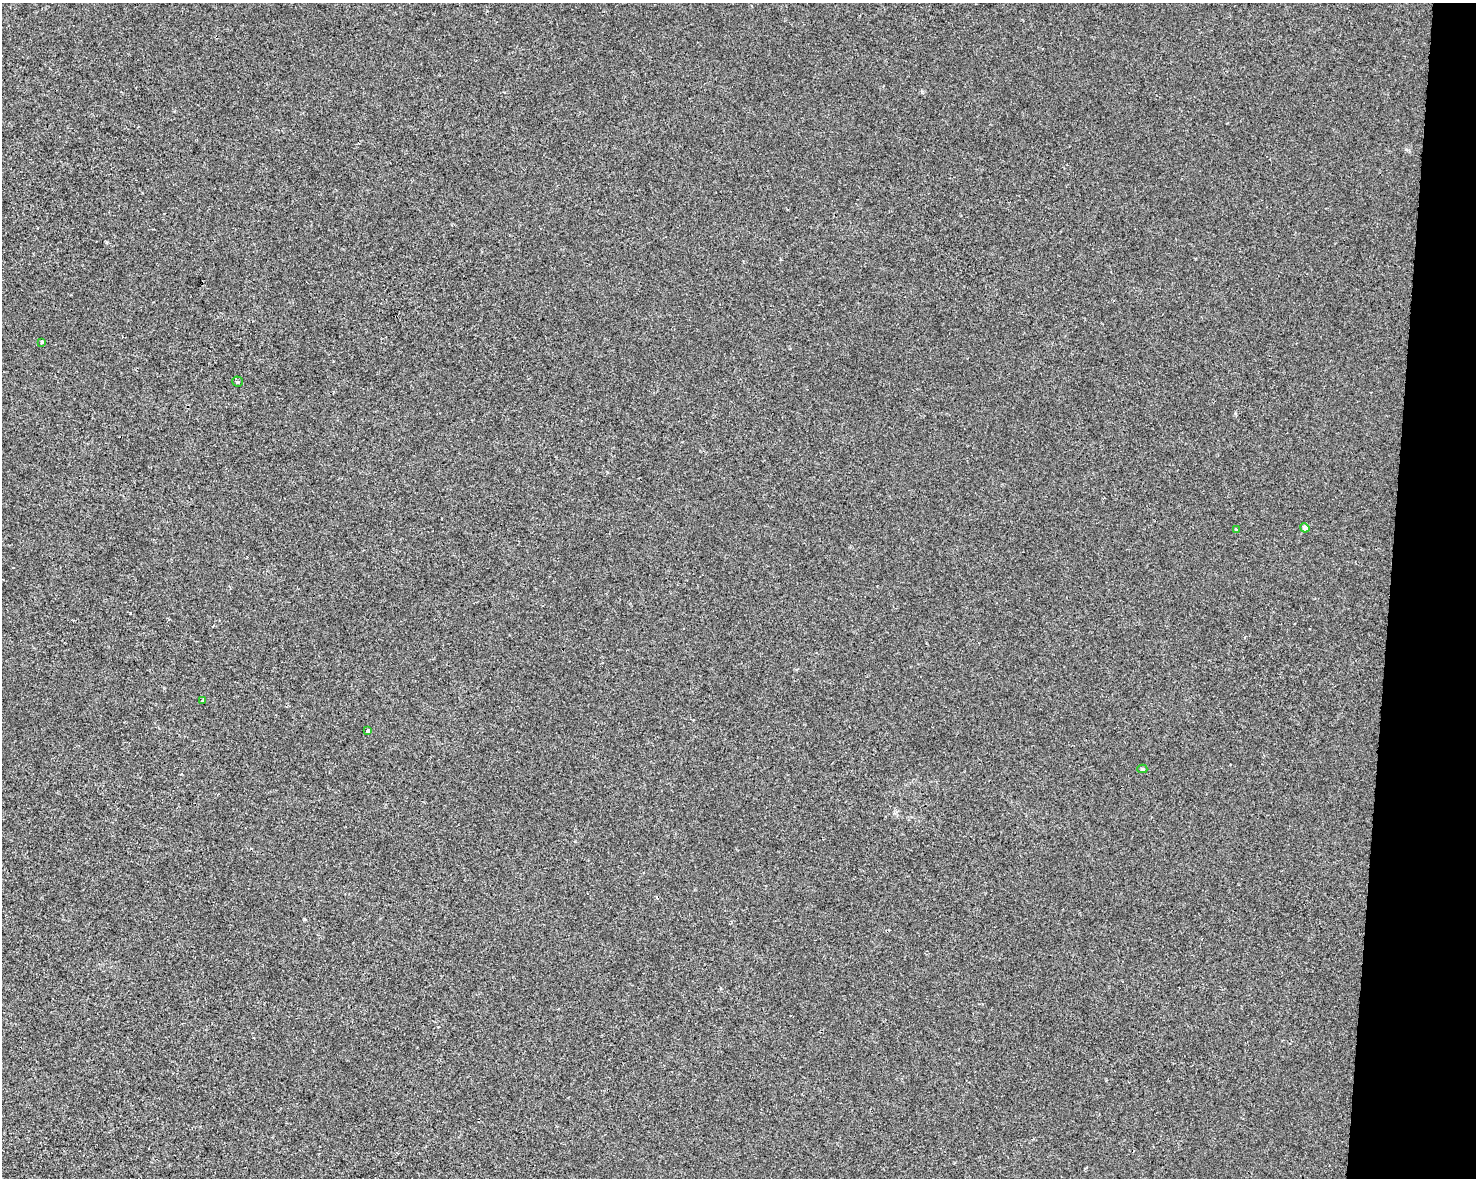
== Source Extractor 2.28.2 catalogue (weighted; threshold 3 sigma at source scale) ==
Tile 6 of 3 x 4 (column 3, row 2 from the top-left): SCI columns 3175-4648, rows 2363-3538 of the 4934 x 4714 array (HDU 1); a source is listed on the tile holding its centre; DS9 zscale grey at full resolution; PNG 1478 x 1180 px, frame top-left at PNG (2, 3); each listed source drawn as its Kron ellipse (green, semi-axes under 4 px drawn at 4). Shown black and unused: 6% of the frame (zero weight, under 2 of 3 exposures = <1% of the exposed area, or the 3 px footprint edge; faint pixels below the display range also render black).
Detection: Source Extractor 2.28.2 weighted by HDU 2 'WHT'; one run over the whole footprint, this tile lists its part. Background 0.00135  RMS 0.0056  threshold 0.0251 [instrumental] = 3 sigma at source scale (4.5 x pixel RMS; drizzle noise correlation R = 1.50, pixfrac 1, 0.0396/0.0396 arcsec/px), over >= 5 px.
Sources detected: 8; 1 cosmic-ray / hot-pixel residue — neither listed nor drawn; the other 7 listed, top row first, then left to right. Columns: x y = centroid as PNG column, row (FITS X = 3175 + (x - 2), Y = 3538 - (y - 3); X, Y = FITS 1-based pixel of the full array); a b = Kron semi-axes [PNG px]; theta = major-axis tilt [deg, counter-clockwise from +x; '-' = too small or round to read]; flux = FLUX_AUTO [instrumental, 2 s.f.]
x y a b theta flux
42 342 4 3 - 0.57
237 382 5 5 - 1.1
1305 528 5 4 - 3.1
1236 530 3 3 - 0.65
202 701 3 3 - 0.9
368 731 4 3 - 4.7
1142 769 5 4 - 0.74